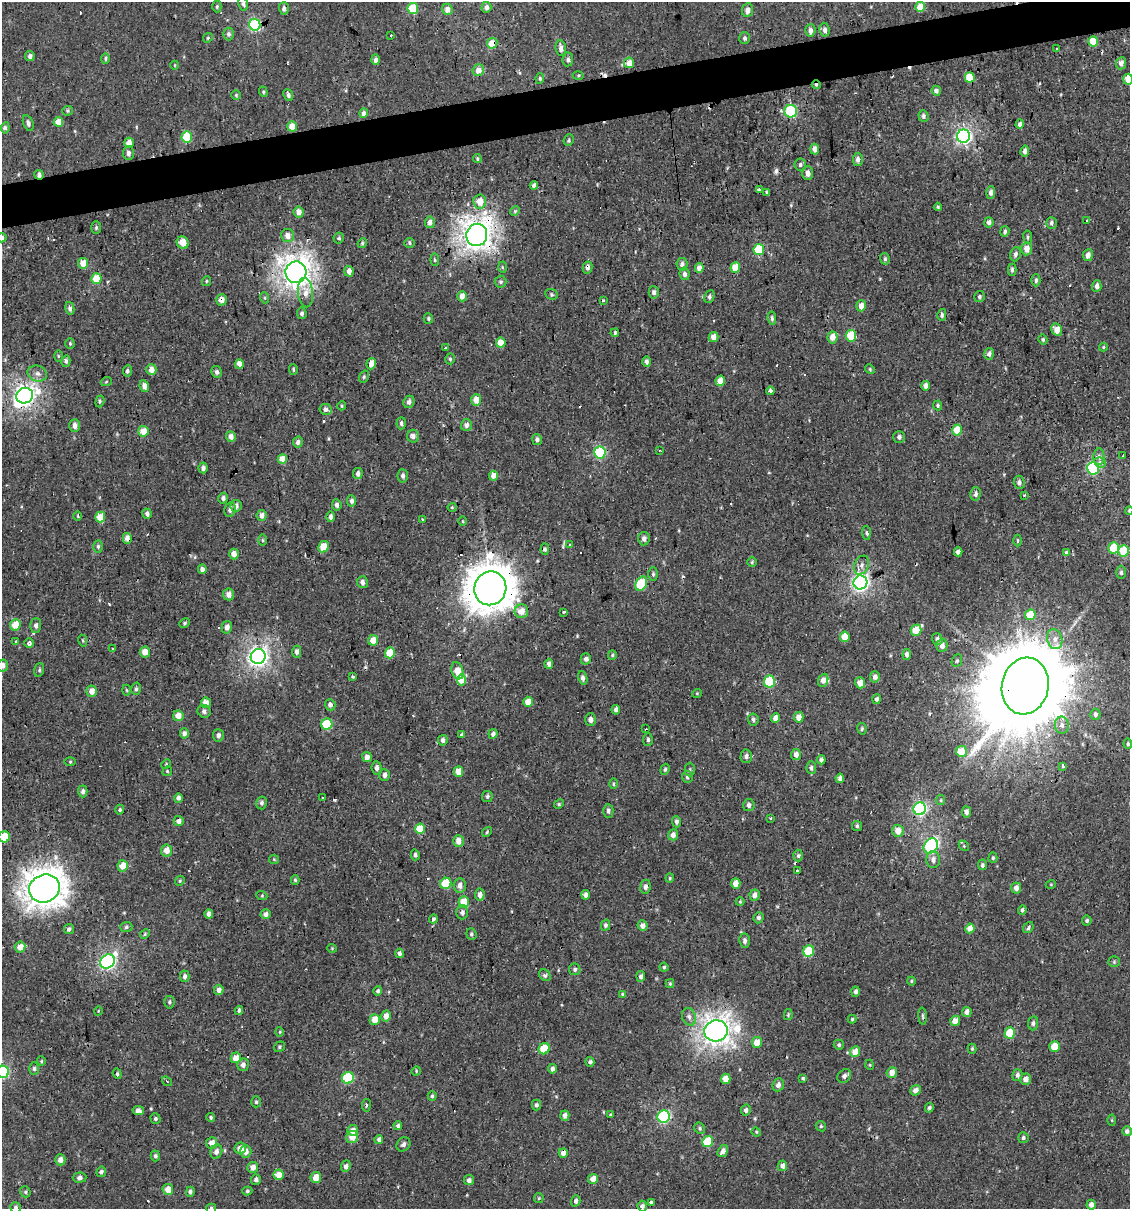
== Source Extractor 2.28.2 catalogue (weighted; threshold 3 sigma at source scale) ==
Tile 10 of 4 x 4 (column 2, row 3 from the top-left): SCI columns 1150-2277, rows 1208-2414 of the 4599 x 4829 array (HDU 1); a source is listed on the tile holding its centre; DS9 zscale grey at full resolution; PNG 1132 x 1211 px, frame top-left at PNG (2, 2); each listed source drawn as its Kron ellipse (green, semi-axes under 4 px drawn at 4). Shown black and unused: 4% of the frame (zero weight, under 2 of 3 exposures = <1% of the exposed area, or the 3 px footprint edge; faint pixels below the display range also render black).
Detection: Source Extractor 2.28.2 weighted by HDU 2 'WHT'; one run over the whole footprint, this tile lists its part. Background -2.67e-04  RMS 0.0035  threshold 0.0156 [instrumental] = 3 sigma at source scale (4.5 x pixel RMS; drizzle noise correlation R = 1.50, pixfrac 1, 0.0396/0.0396 arcsec/px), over >= 5 px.
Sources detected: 499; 2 inside a brighter object's white glare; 22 cosmic-ray / hot-pixel residue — neither listed nor drawn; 3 inside a brighter listed object's ellipse — not listed separately; the other 472 listed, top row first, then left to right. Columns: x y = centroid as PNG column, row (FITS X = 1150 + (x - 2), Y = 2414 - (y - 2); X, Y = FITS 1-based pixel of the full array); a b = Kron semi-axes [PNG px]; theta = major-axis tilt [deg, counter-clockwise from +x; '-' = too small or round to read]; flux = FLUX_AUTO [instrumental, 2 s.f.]
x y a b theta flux
243 4 7 5 -80 0.69
217 6 6 4 89 0.49
486 7 5 5 - 1.4
920 7 5 4 - 7.3
284 8 6 5 - 1
413 8 5 5 - 16
447 9 5 5 - 2.4
747 10 7 5 81 1.9
255 25 6 5 - 39
810 30 6 5 - 1.7
825 30 7 5 -83 1.3
229 34 6 5 - 0.77
391 35 3 3 - 3.6
208 38 5 4 - 0.43
745 38 6 5 - 0.86
1093 41 5 5 - 6
492 43 5 5 - 7.2
561 48 8 5 -82 1.4
1056 49 3 3 - 0.69
30 56 5 4 - 1.2
105 58 5 4 - 0.55
568 59 7 5 85 0.93
376 60 5 4 - 1.4
629 63 5 5 - 3.1
1121 63 6 5 - 2
175 65 4 3 - 0.25
478 70 6 5 - 3.1
578 75 5 3 - 0.36
970 77 5 5 - 9.2
540 78 5 4 - 0.54
1128 79 5 5 - 7.2
816 85 4 4 - 0.55
936 91 5 4 - 1.3
263 92 5 4 - 0.46
236 95 4 4 - 0.41
288 95 6 4 -66 1
68 111 5 5 - 0.52
791 111 6 6 - 34
364 113 5 4 - 1.4
923 116 6 5 - 0.87
58 122 5 4 - 4.1
28 123 8 5 -71 1.1
1020 124 4 4 - 1.3
292 126 5 5 - 4.2
5 128 5 4 - 1.1
963 136 7 6 - 88
187 137 5 5 - 12
569 140 6 5 - 0.59
129 143 5 4 - 3.1
815 149 5 4 - 2.1
1025 151 5 4 - 1.3
128 153 7 5 88 1.2
477 159 4 3 - 0.51
858 159 6 5 - 1.5
800 165 6 6 - 0.87
808 173 7 5 -88 1.8
39 175 5 5 - 1.2
534 185 4 4 - 1.2
759 189 4 3 - 3.2
767 192 4 3 - 0.99
991 193 6 4 88 1.7
480 202 7 6 - 4.8
938 207 4 4 - 0.48
515 211 5 4 - 0.46
299 212 5 5 - 2.3
1087 221 3 3 - 2.3
430 222 6 5 - 1.8
989 222 5 4 - 1.4
1051 223 6 5 - 0.89
96 228 6 5 - 0.52
1005 231 5 4 - 0.76
477 235 11 10 - 360
288 236 6 6 - 2.2
1028 237 7 3 -83 0.53
2 238 5 4 - 0.62
339 238 5 5 - 0.62
183 243 6 5 - 3.8
362 243 5 4 - 0.5
409 243 5 5 - 0.56
759 249 5 5 - 16
1027 249 6 5 - 2.9
1015 254 7 5 73 1
1088 255 6 5 - 1.8
885 259 6 4 -81 0.68
435 260 6 4 -84 0.48
83 263 5 5 - 4.7
682 264 6 5 - 1.2
503 267 5 3 - 0.43
587 267 6 5 - 1.3
735 267 5 5 - 6.2
699 268 5 4 - 2.3
1012 270 6 4 89 0.78
349 271 5 4 - 1.5
296 272 11 10 - 320
685 274 6 5 - 1.2
96 278 5 5 - 7.7
1036 280 6 4 88 0.87
207 281 5 3 - 0.38
500 282 6 6 - 0.77
1097 286 6 4 86 1.3
305 292 15 7 -85 3
654 292 6 5 - 1.1
552 294 6 5 - 0.64
462 296 5 5 - 2.3
709 297 6 5 - 0.87
979 297 6 5 - 0.68
265 298 5 3 - 0.42
222 300 5 5 - 2.3
604 301 3 3 - 2
861 306 5 5 - 3.1
70 308 6 4 -76 1.1
302 313 6 4 -82 0.86
942 315 6 4 76 0.77
428 318 5 5 - 0.52
772 318 7 4 -83 0.81
1057 330 6 5 - 3.6
615 333 4 3 - 0.52
851 336 6 5 - 11
713 337 5 5 - 2.5
832 337 6 5 - 3
1043 340 5 4 - 0.55
501 343 5 5 - 5.2
70 344 5 4 - 0.49
1103 347 4 4 - 0.35
445 348 3 2 - 0.4
989 354 6 5 - 1.4
58 356 6 4 -89 0.4
450 359 5 4 - 0.61
66 361 6 4 75 0.78
647 362 5 4 - 1.1
239 364 5 4 - 3.6
371 364 6 4 71 2.8
293 369 5 4 - 0.48
870 369 5 4 - 0.46
151 370 5 5 - 2.6
127 371 6 4 81 0.75
216 372 6 5 - 0.9
37 374 10 8 -16 1.7
364 377 6 4 70 0.54
720 381 5 4 - 3.8
106 382 5 3 - 0.36
144 386 6 4 -80 2.1
926 386 5 4 - 1.6
770 391 4 3 - 5.3
25 396 8 7 - 160
476 400 6 5 - 3.9
100 401 6 4 72 0.63
409 402 6 5 - 1.3
938 405 5 4 - 0.53
342 406 4 4 - 0.39
325 409 6 5 - 1.3
401 423 6 4 88 0.9
466 425 5 5 - 1.7
75 426 6 5 - 1.7
957 430 5 5 - 6.3
143 431 5 5 - 4.6
413 436 6 6 - 1.5
231 437 5 5 - 2
899 437 6 6 - 1
537 439 5 5 - 0.93
298 442 5 5 - 1.1
660 450 3 2 - 0.65
600 452 6 6 - 32
1123 455 4 2 - 0.47
1099 457 8 5 -89 1.1
282 459 5 4 - 5
1100 463 6 5 - 1.4
203 468 5 4 - 1
1093 468 6 6 - 39
358 474 5 4 - 1
403 476 6 5 - 1.1
494 476 5 4 - 3.1
1019 482 7 5 -86 1.1
976 494 7 5 78 1.1
1024 495 3 3 - 0.39
223 498 5 5 - 1
352 501 5 4 - 1.3
337 505 6 4 -80 1.1
236 506 6 5 - 1.5
452 507 4 4 - 0.36
230 510 7 5 77 1.4
1129 510 4 3 - 0.49
147 514 5 4 - 1.1
262 515 5 5 - 1.8
78 516 4 3 - 0.31
100 517 5 5 - 6.7
331 517 5 4 - 1.1
422 520 3 3 - 0.75
463 521 5 3 - 0.31
866 533 7 4 -86 0.8
127 538 5 4 - 2.4
644 539 7 5 84 1.3
262 540 5 3 - 0.42
1018 541 6 3 90 0.4
570 545 3 2 - 0.49
98 547 6 4 -89 0.65
324 547 6 5 - 5.7
1114 548 5 5 - 11
545 549 5 4 - 0.82
1124 551 5 5 - 11
958 552 4 4 - 1.5
1066 553 4 4 - 0.55
234 554 5 5 - 2.2
752 562 5 4 - 0.47
862 565 10 7 66 1.6
202 569 5 4 - 1.2
1121 572 6 4 90 0.75
653 574 7 4 90 0.58
362 582 6 5 - 1.3
860 582 7 7 - 110
641 584 7 5 64 16
490 588 17 16 - 850
229 594 6 5 - 1.8
521 611 7 7 - 3.9
563 612 3 2 - 1
1030 615 5 5 - 7.4
185 623 5 4 - 0.46
15 625 6 5 - 5.2
36 626 7 5 87 1.2
227 627 6 5 - 1.7
916 630 5 5 - 6.6
845 637 5 5 - 5.4
937 639 6 5 - 1
1055 639 10 7 -72 2.3
373 640 5 5 - 4.1
83 641 6 4 -78 0.44
16 642 4 3 - 0.46
29 643 5 4 - 0.76
942 646 6 5 - 1.7
112 649 3 3 - 0.58
145 652 5 5 - 3.4
297 652 6 4 90 1.3
390 653 5 5 - 7.8
612 655 5 4 - 0.46
907 655 5 4 - 1.3
258 656 8 7 - 150
586 659 5 5 - 1.5
957 661 6 5 - 0.6
549 664 5 4 - 1.1
3 665 6 5 - 1.5
39 670 7 4 74 0.61
457 671 9 5 -73 5.5
353 677 4 3 - 0.4
875 677 5 5 - 1.9
583 678 7 4 -75 1.2
462 680 5 4 - 2.6
823 680 6 5 - 1.6
769 682 6 5 - 18
860 683 6 5 - 2.8
1025 686 28 23 78 7700
136 689 6 5 - 0.68
127 690 5 3 - 0.38
92 691 5 5 - 2.4
697 693 5 3 - 0.29
877 699 5 4 - 0.88
528 702 5 4 - 4.1
206 703 5 5 - 2.7
330 705 6 5 - 1.2
616 710 5 3 - 1
204 711 7 6 - 1.2
1095 714 5 5 - 0.88
178 716 5 5 - 3
799 717 5 4 - 3.1
775 718 5 4 - 2.5
753 719 6 5 - 0.86
590 720 6 5 - 1.3
327 724 5 5 - 17
1062 725 8 7 - 1.5
646 729 3 2 - 0.43
862 729 6 4 -81 0.57
184 733 5 4 - 1.4
493 734 5 4 - 1.2
218 735 6 5 - 1.1
462 735 3 3 - 0.54
648 739 6 5 - 0.83
443 740 5 5 - 1.1
1128 744 5 4 - 0.55
961 751 5 5 - 7.5
796 755 5 5 - 1.5
746 756 7 6 - 1.3
367 757 5 5 - 1.5
821 760 4 4 - 1.5
70 762 5 3 - 0.42
166 764 5 3 - 0.33
1062 766 4 3 - 1.2
377 768 6 5 - 1.3
811 768 6 5 - 0.86
665 769 6 4 71 0.6
690 770 7 5 90 0.66
167 771 5 4 - 0.45
458 771 5 4 - 4.6
385 775 6 5 - 1.4
687 777 6 5 - 0.77
840 778 4 4 - 1.5
613 784 5 4 - 0.51
83 791 6 4 -87 1.2
487 796 5 5 - 0.78
178 798 4 4 - 0.94
323 798 2 2 - 0.37
941 800 5 4 - 0.44
262 803 6 5 - 0.85
559 804 5 4 - 0.44
749 805 6 5 - 1
920 809 6 6 - 56
120 810 5 4 - 0.5
608 811 7 5 -89 1.1
966 812 5 4 - 1.5
770 818 3 3 - 0.31
179 821 5 5 - 1.4
676 822 5 4 - 1.1
857 826 5 5 - 0.57
420 828 5 5 - 10
898 831 6 6 - 3.3
487 832 5 4 - 0.45
673 835 5 5 - 1.5
4 837 5 5 - 12
458 841 6 5 - 2.7
931 846 8 6 53 46
964 846 6 4 -47 0.48
167 851 6 5 - 2.9
415 855 5 4 - 0.75
798 856 6 4 -88 0.7
993 858 5 4 - 0.55
274 859 5 4 - 0.38
933 860 8 7 - 1.8
983 865 5 4 - 0.76
123 866 6 5 - 4.5
797 871 3 3 - 0.96
670 878 4 4 - 0.4
295 880 5 4 - 0.48
180 881 5 4 - 0.43
446 883 6 5 - 11
736 884 5 4 - 3.1
1051 884 5 3 - 0.32
460 885 7 6 - 2
645 887 7 5 83 1.4
1016 888 5 5 - 1.7
44 889 15 14 - 530
480 894 6 5 - 1.6
586 895 4 4 - 1.4
755 895 6 5 - 1.9
262 896 5 3 - 0.39
464 902 6 5 - 5.9
740 902 4 4 - 0.32
1022 910 5 4 - 0.8
462 912 7 6 - 1.2
209 914 4 4 - 1.3
266 914 5 5 - 1.6
758 918 5 5 - 0.87
433 919 4 4 - 0.8
1087 921 5 5 - 0.63
605 925 5 4 - 0.83
643 925 5 5 - 2
126 927 6 5 - 0.62
970 928 5 4 - 3.6
1028 928 6 4 51 0.77
69 929 5 4 - 0.9
145 934 5 4 - 0.44
471 934 6 5 - 0.61
745 941 7 5 -85 1.2
20 947 5 5 - 3.3
332 948 5 3 - 0.3
809 951 6 5 - 13
399 953 5 4 - 0.98
108 961 8 6 43 82
1114 962 5 5 - 0.5
664 967 4 4 - 0.59
575 969 6 5 - 0.83
545 975 6 5 - 0.89
185 976 5 5 - 0.94
641 976 5 4 - 1.1
911 981 4 4 - 0.44
670 984 4 4 - 0.38
219 990 5 5 - 1.5
378 991 5 4 - 0.67
856 992 5 4 - 1.1
623 994 4 4 - 0.44
169 1002 6 5 - 0.65
239 1010 5 4 - 0.6
98 1011 4 3 - 0.26
967 1012 5 5 - 1.5
788 1015 5 4 - 0.39
386 1016 5 5 - 2.5
923 1016 8 4 -85 0.57
689 1017 9 7 -69 1.5
852 1019 4 4 - 0.49
375 1020 5 5 - 4.2
955 1021 5 5 - 3.3
1033 1023 7 5 81 0.99
716 1031 12 10 14 310
280 1032 5 3 - 0.33
1010 1033 6 5 - 11
757 1042 5 5 - 4.8
839 1045 5 5 - 0.66
1055 1046 5 5 - 6
279 1047 6 5 - 0.55
544 1049 6 5 - 7.2
972 1049 5 4 - 0.46
855 1052 5 5 - 4.5
236 1058 5 5 - 3.6
41 1061 4 4 - 0.36
590 1062 5 4 - 0.69
243 1065 6 5 - 1.4
870 1065 5 3 - 0.28
34 1069 6 4 -89 0.71
552 1069 4 4 - 1.3
416 1071 5 4 - 0.34
3 1072 6 6 - 40
892 1073 5 5 - 2.8
117 1074 5 4 - 0.56
1017 1075 6 5 - 1
844 1076 7 6 - 1.4
348 1078 6 5 - 23
803 1078 3 3 - 0.5
726 1079 5 4 - 4.4
1026 1079 5 5 - 2.2
167 1081 5 3 - 0.37
778 1085 7 5 70 1.4
915 1090 5 5 - 1.6
432 1096 5 4 - 0.64
256 1102 5 5 - 0.61
366 1105 6 3 82 0.4
536 1105 5 4 - 0.83
929 1108 5 4 - 0.68
746 1110 5 5 - 1.1
138 1111 6 4 -11 1.3
610 1115 4 3 - 0.32
565 1116 5 4 - 1.7
211 1117 4 4 - 0.47
664 1117 6 6 - 41
155 1118 5 5 - 0.67
1112 1120 5 3 - 0.34
398 1126 4 4 - 0.73
821 1126 5 4 - 0.51
700 1128 6 5 - 0.63
353 1130 5 5 - 2.3
1127 1131 5 4 - 0.95
756 1132 5 4 - 0.37
352 1137 6 6 - 3.8
1023 1138 5 5 - 0.71
379 1140 4 4 - 1.2
707 1142 5 5 - 14
212 1143 6 5 - 3.1
403 1144 8 6 47 1.2
240 1148 6 5 - 2.9
246 1151 6 6 - 2.4
723 1151 6 4 55 1.6
216 1152 7 6 - 1.6
563 1153 5 4 - 1.7
155 1156 5 4 - 0.74
60 1160 5 5 - 2
346 1166 6 4 66 1.4
782 1166 5 4 - 1.7
253 1167 5 5 - 2.4
101 1172 5 5 - 0.9
279 1175 5 5 - 3.8
80 1178 7 5 3 0.89
316 1178 5 5 - 3.5
593 1179 5 5 - 3.3
256 1180 5 5 - 0.91
469 1180 5 5 - 1.1
168 1189 5 5 - 3.7
247 1191 5 4 - 0.54
25 1192 6 5 - 0.56
190 1192 5 4 - 0.99
539 1198 5 4 - 0.4
576 1201 6 4 73 1
652 1203 4 4 - 6.5
1091 1205 5 4 - 1.7
642 1206 5 4 - 0.97
16 1207 5 5 - 0.78
211 1208 5 5 - 0.73
Overlapping masked pixels (flux is a lower limit): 13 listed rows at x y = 492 43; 816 85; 39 175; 477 235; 587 267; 222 300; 770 391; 25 396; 1093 468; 127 538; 490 588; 1025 686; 44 889
Isophote crosses this tile's border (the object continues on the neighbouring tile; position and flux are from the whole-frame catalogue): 8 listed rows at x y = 1128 79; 2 238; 1129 510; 3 665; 4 837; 3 1072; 16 1207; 211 1208